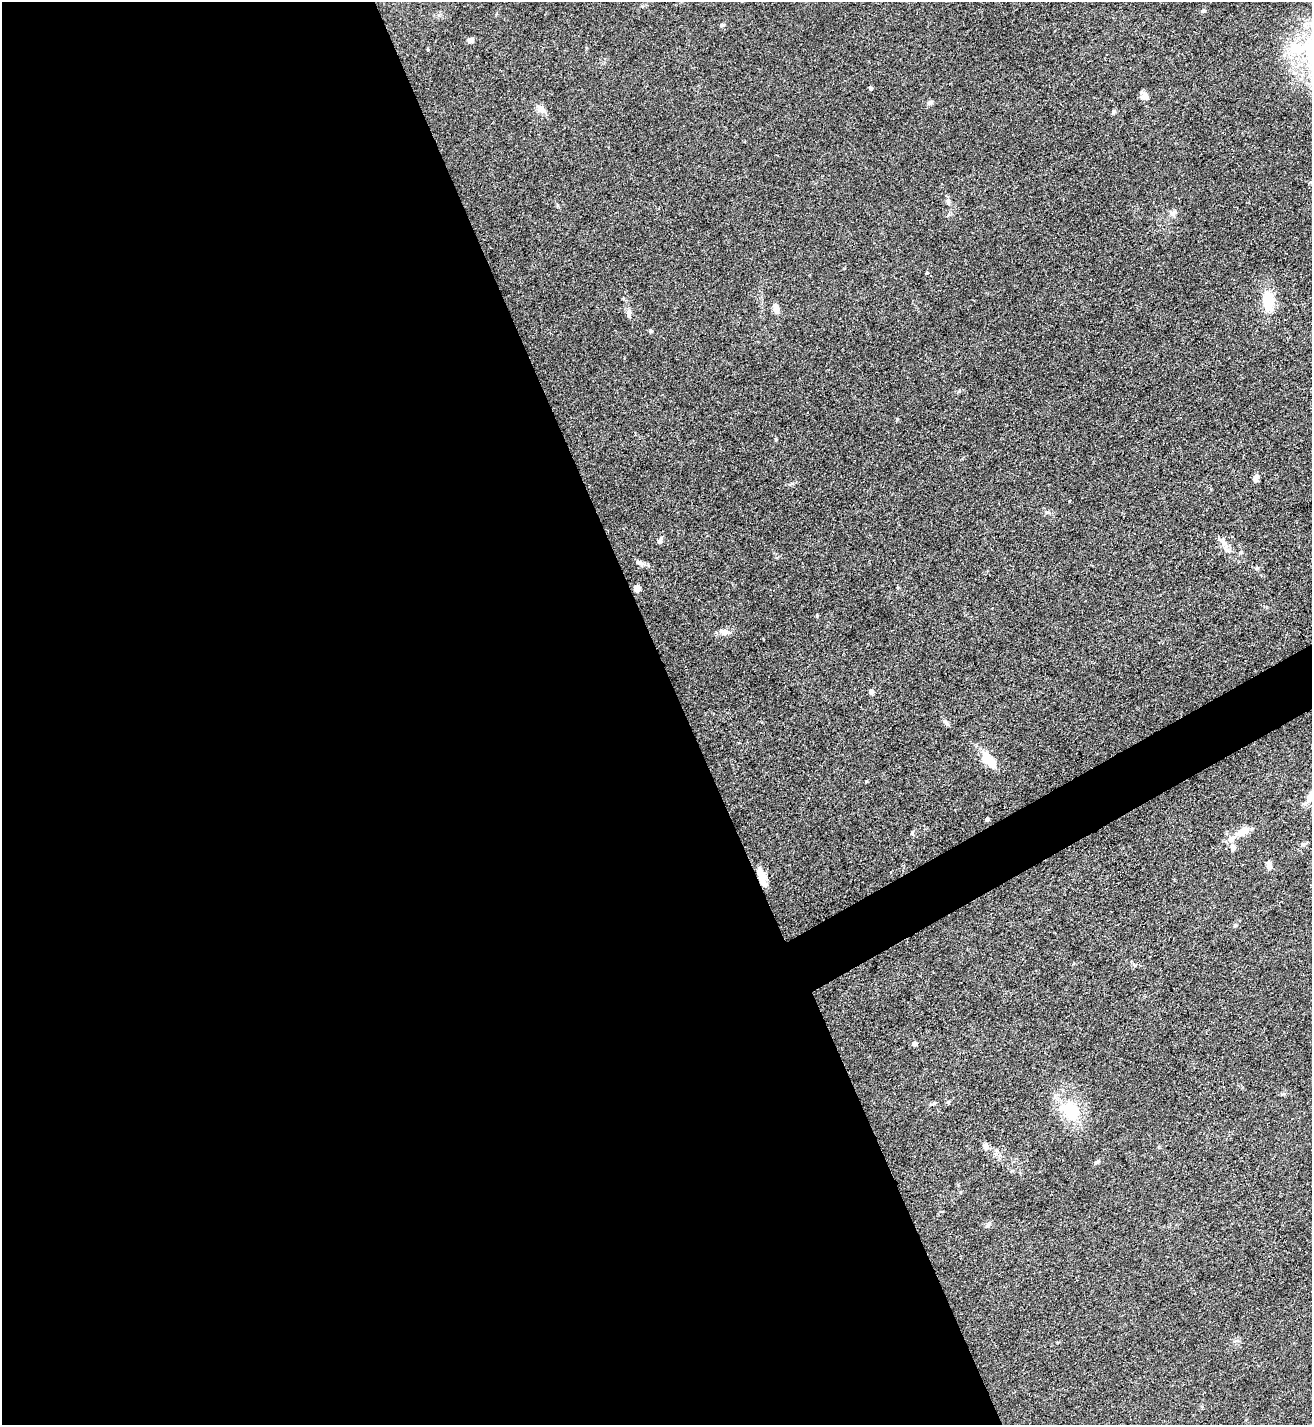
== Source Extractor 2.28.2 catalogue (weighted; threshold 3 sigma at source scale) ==
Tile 9 of 4 x 4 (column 1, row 3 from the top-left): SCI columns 291-1600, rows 1425-2847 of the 5686 x 5693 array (HDU 1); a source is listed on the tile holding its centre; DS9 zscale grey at full resolution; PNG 1314 x 1427 px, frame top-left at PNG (2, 2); no overlay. Shown black and unused: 54% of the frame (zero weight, under 3 of 4 exposures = <1% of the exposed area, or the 3 px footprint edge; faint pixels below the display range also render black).
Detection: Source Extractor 2.28.2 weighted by HDU 2 'WHT'; one run over the whole footprint, this tile lists its part. Background 0.0677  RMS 0.0058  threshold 0.0263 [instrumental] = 3 sigma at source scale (4.5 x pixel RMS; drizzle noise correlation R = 1.50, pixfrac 1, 0.05/0.05 arcsec/px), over >= 5 px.
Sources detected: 40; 1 inside a brighter listed object's ellipse — not listed separately; the other 39 listed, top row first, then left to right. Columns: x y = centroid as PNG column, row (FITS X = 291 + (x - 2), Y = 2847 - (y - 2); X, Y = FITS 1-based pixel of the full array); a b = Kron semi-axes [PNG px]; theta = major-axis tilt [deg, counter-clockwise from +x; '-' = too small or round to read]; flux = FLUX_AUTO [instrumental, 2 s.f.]
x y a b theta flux
1203 11 5 4 - 1.3
722 25 5 5 - 0.91
470 40 8 6 -3 1.8
870 88 4 4 - 1.2
1145 96 10 8 -39 3.6
930 103 9 6 30 1.4
541 109 12 9 -32 3.5
1113 112 6 5 - 1.2
948 201 11 6 -84 1.8
1172 213 11 7 35 2.5
1268 301 26 13 -86 16
776 309 11 7 -83 3.7
629 313 13 6 -87 2.2
651 331 5 5 - 0.73
1256 478 8 6 62 2.5
660 540 9 5 70 1.8
1224 543 9 7 -89 2.6
1241 552 5 5 - 0.72
640 563 14 7 -31 2.4
637 588 7 6 - 3.6
723 632 11 8 -1 3
871 692 4 4 - 3.5
946 723 11 5 -44 1.5
989 760 19 9 -47 14
866 781 4 3 - 0.61
1311 796 27 8 50 6.7
987 819 5 4 - 0.86
1243 831 14 9 25 6.7
1303 845 6 5 - 1.2
1233 847 8 6 -79 2.9
1269 866 9 6 -84 3.3
762 877 24 8 -71 6.8
1235 925 5 5 - 0.75
914 1044 5 4 - 2.8
934 1103 7 4 31 0.94
1070 1110 30 20 -38 23
985 1146 10 7 -87 2.3
1097 1162 8 5 31 1.2
987 1225 7 7 - 1.4
Overlapping masked pixels (flux is a lower limit): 1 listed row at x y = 762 877
Isophote crosses this tile's border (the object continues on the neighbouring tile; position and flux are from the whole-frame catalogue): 1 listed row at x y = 1311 796
Unlisted compact peaks at least as high as the median listed source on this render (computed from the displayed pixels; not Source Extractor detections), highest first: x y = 897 419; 776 439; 912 833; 792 483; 1282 1094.